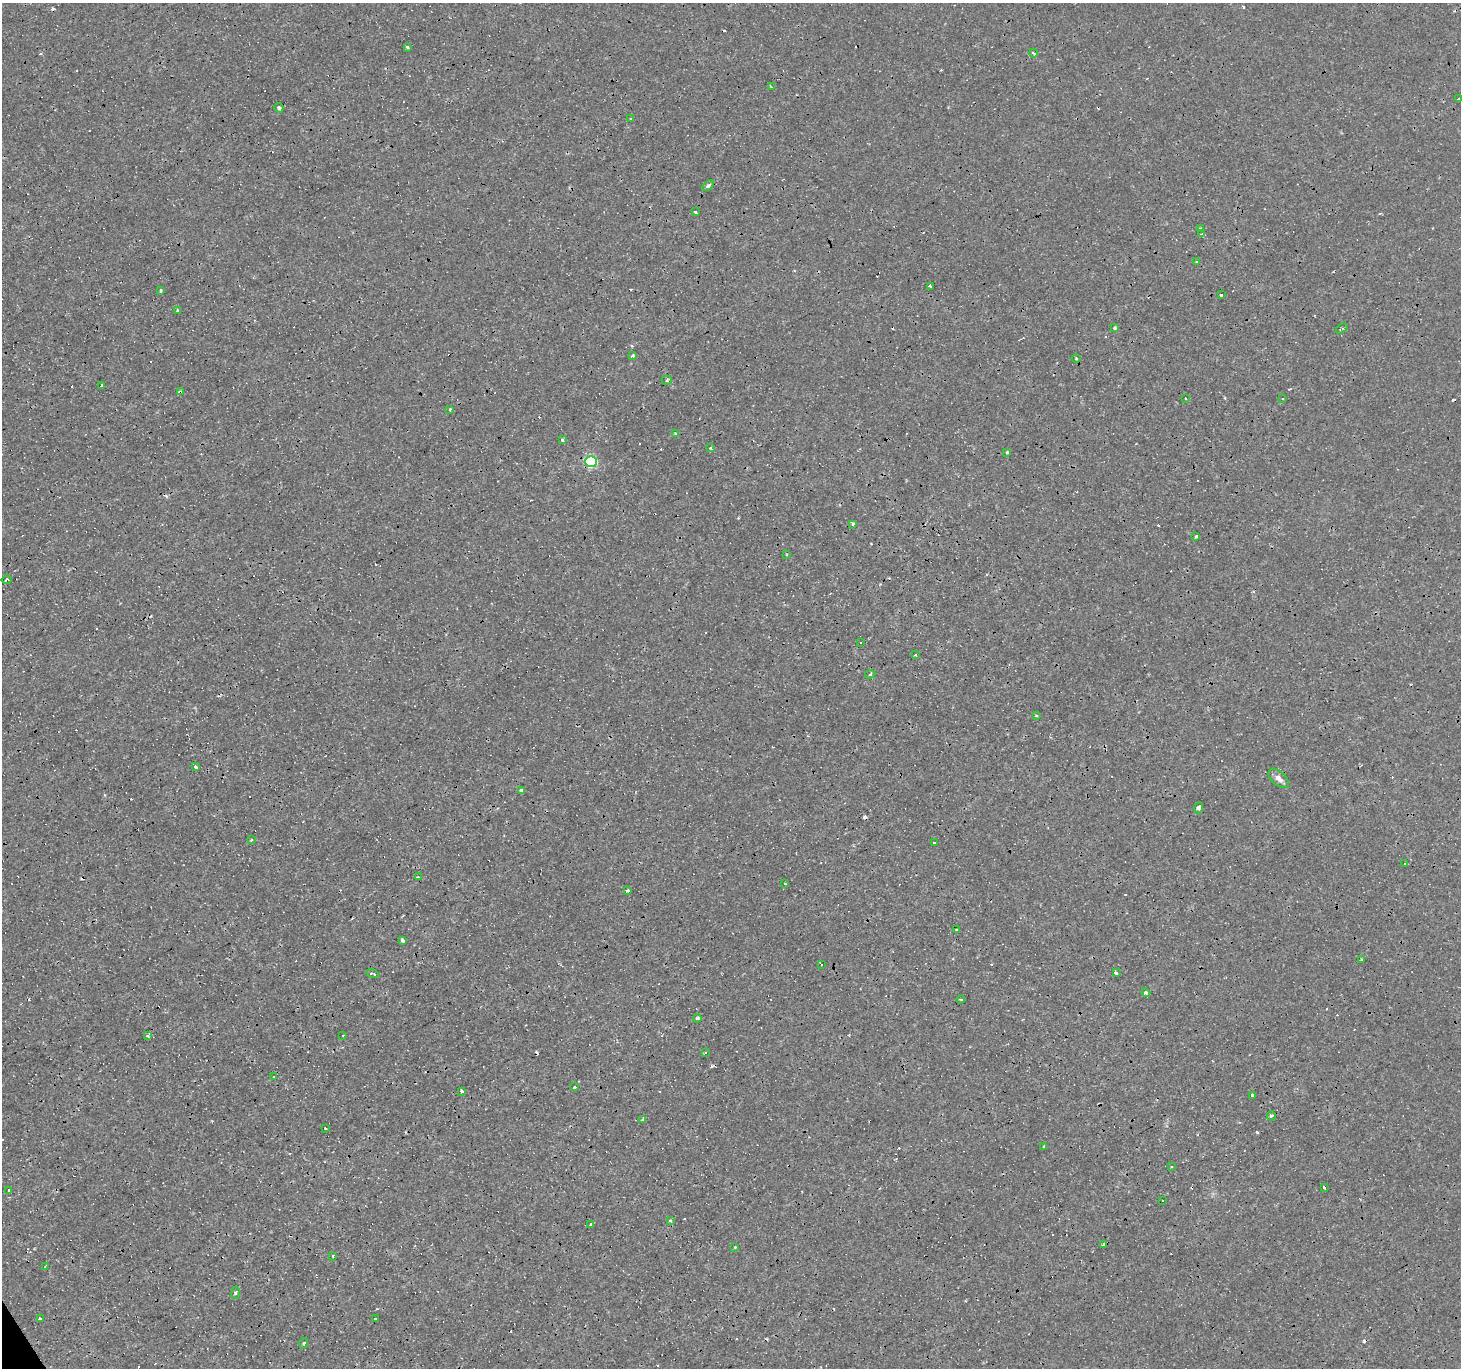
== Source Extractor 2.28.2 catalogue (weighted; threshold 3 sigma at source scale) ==
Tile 7 of 4 x 4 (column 3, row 2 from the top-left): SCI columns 2919-4377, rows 2837-4202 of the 5836 x 5734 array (HDU 1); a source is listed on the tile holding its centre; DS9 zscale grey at full resolution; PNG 1463 x 1370 px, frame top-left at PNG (2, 3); each listed source drawn as its Kron ellipse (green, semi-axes under 4 px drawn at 4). Shown black and unused: <1% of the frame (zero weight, under 3 of 4 exposures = <1% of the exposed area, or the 3 px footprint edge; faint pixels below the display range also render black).
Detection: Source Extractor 2.28.2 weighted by HDU 2 'WHT'; one run over the whole footprint, this tile lists its part. Background 8.11e-04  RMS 8.8e-04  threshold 0.00394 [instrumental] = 3 sigma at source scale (4.5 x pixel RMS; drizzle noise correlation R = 1.50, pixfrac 1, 0.0396/0.0396 arcsec/px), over >= 5 px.
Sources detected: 139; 57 cosmic-ray / hot-pixel residue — neither listed nor drawn; the other 82 listed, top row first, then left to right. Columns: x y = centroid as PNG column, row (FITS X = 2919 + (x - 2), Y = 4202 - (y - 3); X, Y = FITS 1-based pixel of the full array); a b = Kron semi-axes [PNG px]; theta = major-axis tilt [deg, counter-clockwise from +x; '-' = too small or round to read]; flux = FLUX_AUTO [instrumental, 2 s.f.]
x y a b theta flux
407 47 4 4 - 0.15
1033 53 4 3 - 0.16
771 87 3 3 - 0.35
1458 99 3 2 - 0.21
279 108 5 3 - 0.39
630 119 3 3 - 0.2
708 185 6 4 48 0.18
695 211 3 3 - 3.9
1200 229 3 3 - 0.31
1202 234 4 3 - 0.84
1196 262 3 3 - 0.087
930 286 3 3 - 1.8
160 291 3 3 - 4.5
1221 295 3 3 - 0.58
178 310 4 3 - 0.56
1115 328 3 3 - 0.18
1342 328 6 3 29 0.11
633 356 3 3 - 0.21
1076 358 4 4 - 0.13
667 380 5 4 - 0.19
101 385 3 3 - 0.44
180 392 4 3 - 0.44
1185 398 2 2 - 0.066
1282 399 3 3 - 0.37
450 410 3 3 - 0.3
675 433 4 3 - 0.17
562 440 3 3 - 0.13
710 448 3 3 - 0.24
1007 452 4 4 - 0.16
591 462 6 5 - 9.2
853 524 3 3 - 0.25
1196 537 3 3 - 0.63
786 555 4 3 - 0.09
6 580 5 3 - 0.14
860 643 2 2 - 0.092
915 655 3 3 - 13
870 674 5 4 - 0.12
1036 716 4 2 - 0.073
195 767 4 3 - 0.64
1279 778 12 6 -42 0.55
522 790 4 3 - 0.57
1199 808 6 4 67 0.28
251 840 3 3 - 0.15
935 843 4 3 - 0.61
1405 864 4 3 - 0.14
418 877 3 3 - 0.8
785 884 3 3 - 0.19
627 891 4 3 - 0.2
957 930 3 3 - 0.57
402 940 3 3 - 2.9
1361 959 3 3 - 0.79
821 965 3 3 - 0.75
1116 972 3 3 - 0.87
373 973 6 3 -16 0.18
1146 993 5 4 - 0.17
961 999 4 3 - 0.23
697 1018 4 4 - 0.23
148 1035 3 3 - 2.3
343 1035 3 2 - 0.055
705 1053 3 3 - 0.46
274 1077 3 3 - 0.49
574 1087 3 3 - 0.32
462 1091 3 3 - 1.1
1252 1096 4 3 - 1.3
1271 1116 4 4 - 0.21
643 1119 4 3 - 0.46
325 1128 3 3 - 0.29
1044 1146 3 3 - 0.13
1171 1167 3 3 - 0.1
1324 1188 3 3 - 0.3
8 1191 3 3 - 0.93
1163 1200 3 3 - 3.5
671 1220 3 3 - 0.67
591 1224 3 2 - 0.26
1104 1244 3 3 - 0.57
735 1247 3 2 - 0.082
333 1256 3 2 - 0.078
45 1267 3 2 - 0.062
236 1293 6 3 82 0.12
40 1318 3 3 - 0.51
376 1318 3 3 - 1.6
304 1343 5 3 - 0.11
Overlapping masked pixels (flux is a lower limit): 3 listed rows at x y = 180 392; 591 462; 522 790